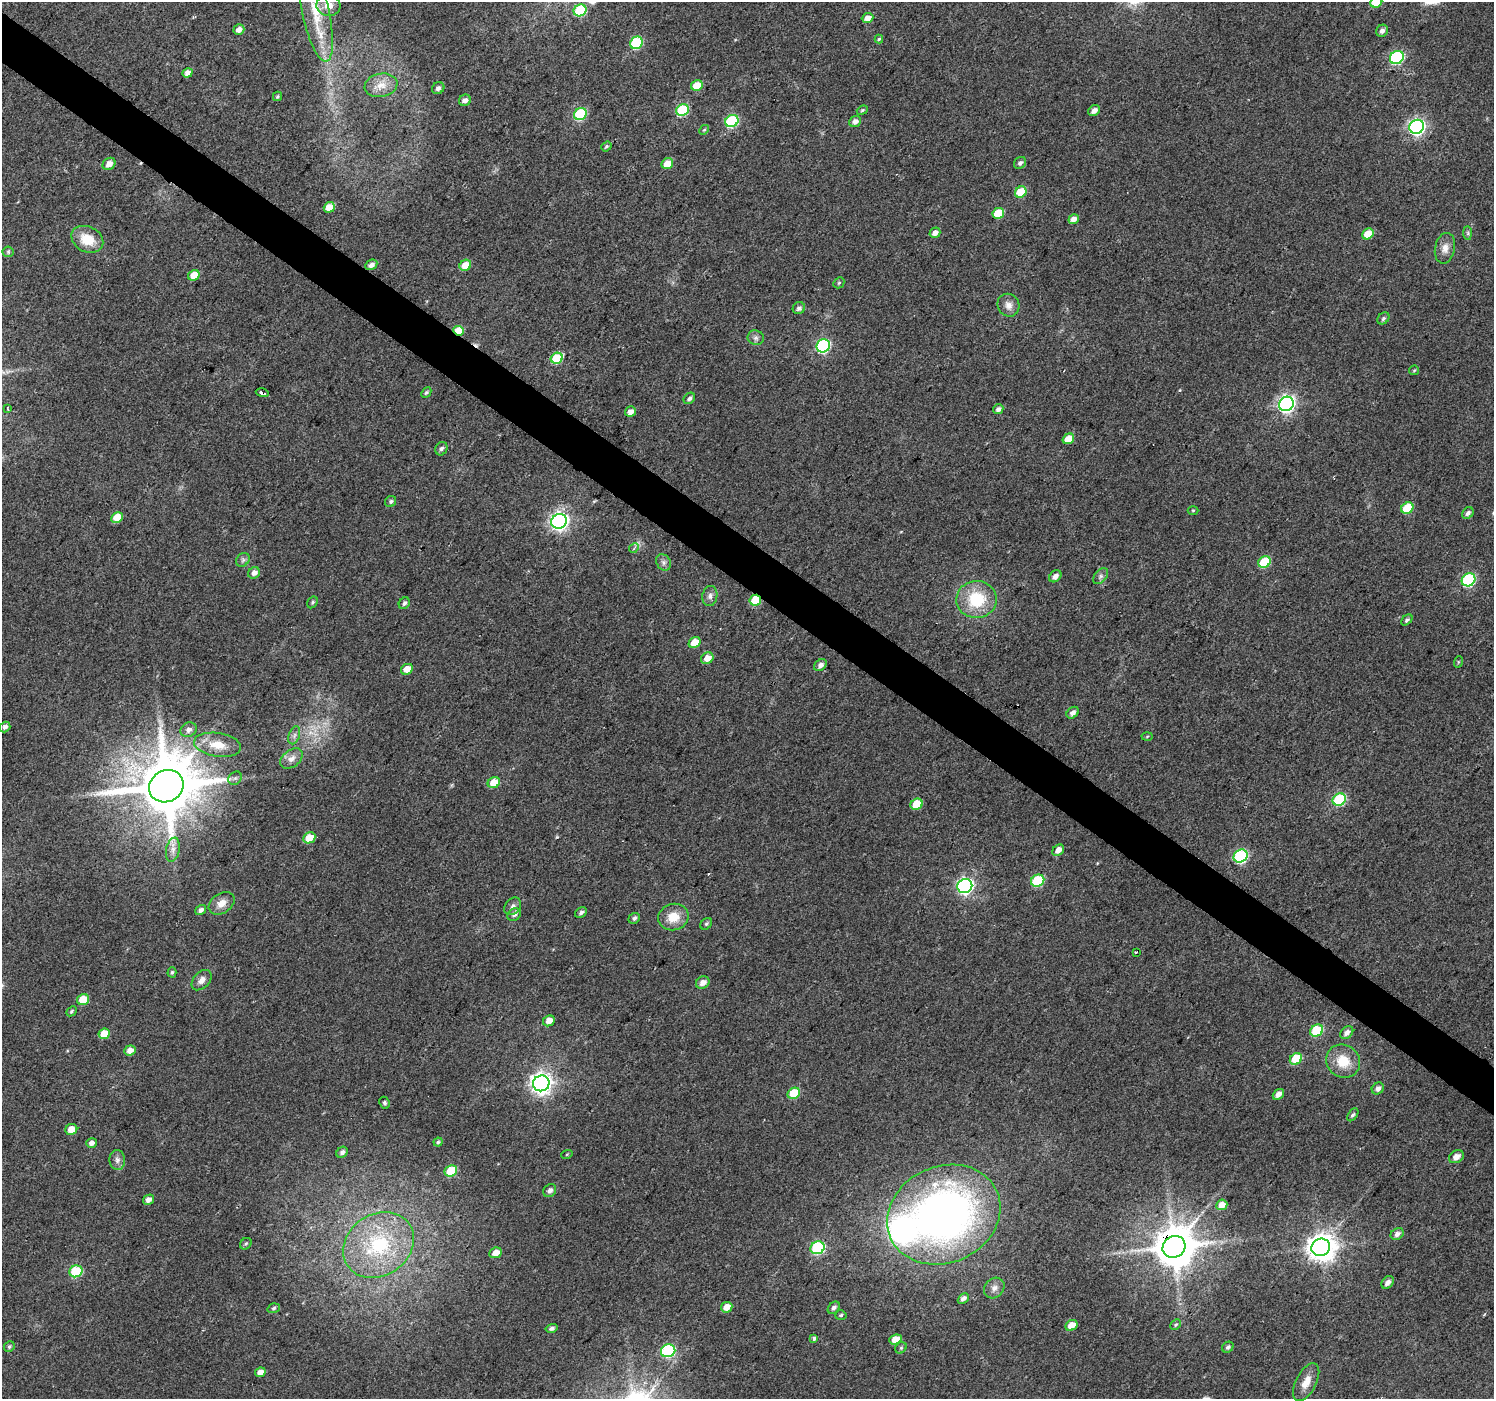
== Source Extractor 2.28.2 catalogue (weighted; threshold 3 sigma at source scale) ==
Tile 11 of 4 x 4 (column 3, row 3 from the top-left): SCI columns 2988-4479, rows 1643-3039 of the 5970 x 6010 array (HDU 1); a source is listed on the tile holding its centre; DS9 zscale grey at full resolution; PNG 1496 x 1401 px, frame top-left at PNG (2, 2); each listed source drawn as its Kron ellipse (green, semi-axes under 4 px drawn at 4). Shown black and unused: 4% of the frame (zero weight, under 2 of 3 exposures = <1% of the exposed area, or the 3 px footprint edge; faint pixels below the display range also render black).
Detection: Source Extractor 2.28.2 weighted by HDU 2 'WHT'; one run over the whole footprint, this tile lists its part. Background 0.0472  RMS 0.0081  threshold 0.0366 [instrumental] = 3 sigma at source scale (4.5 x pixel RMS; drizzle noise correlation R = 1.50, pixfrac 1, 0.0396/0.0396 arcsec/px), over >= 5 px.
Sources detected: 172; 3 cosmic-ray / hot-pixel residue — neither listed nor drawn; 2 inside a brighter listed object's ellipse — not listed separately; the other 167 listed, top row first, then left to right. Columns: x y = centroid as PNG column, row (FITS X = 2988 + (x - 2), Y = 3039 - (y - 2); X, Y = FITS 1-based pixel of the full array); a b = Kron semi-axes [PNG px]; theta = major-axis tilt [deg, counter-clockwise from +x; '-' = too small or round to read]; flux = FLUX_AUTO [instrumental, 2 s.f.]
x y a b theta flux
1376 2 6 5 - 23
328 5 12 10 -7 7.4
580 10 6 5 - 52
315 11 51 13 -77 35
868 18 6 5 - 6.2
239 30 5 5 - 5.3
1382 31 6 5 - 3.2
879 39 4 4 - 1.1
636 43 6 6 - 63
1397 57 7 6 - 100
188 73 5 4 - 5.9
381 85 16 11 11 9.7
697 85 6 5 - 16
438 88 6 5 - 2.6
277 96 5 4 - 1.2
465 100 6 5 - 3.5
682 110 6 5 - 57
862 110 6 4 22 1.2
1094 110 6 5 - 4.4
580 114 6 6 - 71
732 121 7 6 - 77
855 121 6 5 - 4.2
1417 127 7 7 - 270
704 130 5 4 - 1
606 146 5 4 - 1.4
1020 163 7 5 41 2.5
109 164 7 5 40 6.2
667 164 6 5 - 13
1021 192 6 5 - 27
329 207 5 5 - 12
998 213 6 5 - 27
1074 219 5 4 - 5.4
935 233 6 5 - 4.5
1468 233 7 4 -89 1.5
1368 234 6 5 - 15
87 239 17 12 -27 19
1445 248 15 10 79 6.9
8 252 5 5 - 1.3
371 265 6 5 - 4.3
465 265 6 5 - 14
194 275 6 5 - 14
839 283 6 5 - 1.2
1008 305 12 10 -58 5.8
799 308 6 6 - 2.5
1383 318 7 5 45 1.8
459 331 5 5 - 22
756 338 8 7 - 2.8
823 346 7 6 - 120
557 358 6 5 - 41
1414 370 5 4 - 0.96
426 392 6 4 45 1.5
262 393 6 3 -13 10
689 398 6 5 - 2.3
1286 404 8 7 - 300
7 408 4 2 - 0.76
998 409 5 4 - 2.9
630 412 5 5 - 5.3
1068 439 6 5 - 13
441 449 7 5 59 2.3
391 501 6 5 - 1.8
1407 508 6 5 - 30
1193 510 5 3 - 0.85
1468 513 6 5 - 2.9
117 517 6 5 - 16
559 521 8 7 - 360
634 548 5 4 - 1.4
243 560 7 6 - 2.2
664 562 9 7 -55 2.9
1264 562 6 5 - 45
254 573 6 5 - 4.3
1055 576 7 5 42 4.4
1101 576 9 6 50 2.5
1468 580 7 6 - 96
710 596 10 7 83 3.4
976 599 20 18 2 37
755 600 6 5 - 29
312 602 6 4 57 1.3
404 603 6 5 - 2.2
1407 620 6 4 44 1.8
695 643 6 5 - 15
707 658 6 5 - 8.8
1458 662 6 3 72 0.9
820 665 7 5 38 3.8
407 669 6 5 - 9
1073 713 7 5 40 3.7
5 727 6 5 - 3
189 730 8 7 - 4.2
294 735 9 5 71 2.7
1147 736 5 3 - 0.79
218 745 24 12 -9 16
291 759 13 8 36 5.5
235 778 7 6 - 1.9
494 783 6 5 - 15
166 786 18 15 29 6400
1339 800 7 5 33 69
916 804 6 5 - 20
309 838 6 5 - 13
173 850 12 6 79 4.8
1058 850 6 5 - 6
1241 856 7 6 - 110
1038 881 7 5 31 57
965 886 7 7 - 240
222 903 14 10 34 7.5
513 906 10 7 47 3
201 910 6 4 36 2.9
581 912 6 5 - 2.2
514 914 7 6 - 3
673 917 15 13 16 15
634 918 6 5 - 2.1
706 924 6 5 - 1.4
1136 952 3 3 - 2.1
172 972 5 4 - 1.2
202 980 12 7 47 5
703 983 7 6 - 5.5
83 1000 6 5 - 22
71 1011 6 4 43 1.2
549 1021 6 5 - 7.6
1317 1031 7 5 32 42
1347 1033 7 5 42 4.5
104 1034 6 5 - 14
130 1050 6 5 - 6.8
1296 1059 6 5 - 25
1343 1061 17 16 - 19
541 1083 8 7 - 560
1378 1089 6 5 - 3.2
794 1093 6 5 - 26
1278 1094 6 5 - 5.3
385 1103 6 5 - 1.6
1353 1115 7 4 51 1.7
71 1129 6 5 - 9.8
438 1142 4 4 - 1.3
92 1143 5 4 - 3.8
342 1152 6 5 - 2.8
567 1154 6 3 19 0.79
1456 1157 8 6 32 6.2
117 1160 10 8 -87 3.9
451 1171 6 5 - 30
550 1191 7 5 49 3.3
148 1200 6 4 33 4.4
1222 1205 6 5 - 9.1
944 1215 58 48 24 440
1397 1234 7 5 35 3.9
246 1244 6 5 - 1.4
378 1245 37 30 33 74
1174 1247 12 10 34 3000
1321 1247 9 8 - 1100
817 1248 7 6 - 90
496 1253 6 5 - 6.6
76 1271 7 6 - 56
1388 1282 7 5 45 4.1
994 1288 11 9 45 4.6
963 1298 6 4 43 3
727 1307 6 5 - 9
274 1308 6 4 19 1.4
834 1308 7 5 48 2.4
841 1315 5 4 - 1.3
1071 1325 6 5 - 9.6
1176 1325 6 4 45 1.1
551 1328 6 4 14 2.3
814 1339 4 3 - 3.3
895 1339 6 5 - 8.9
9 1347 6 5 - 1.6
1228 1347 6 5 - 2.1
901 1348 6 5 - 1.4
668 1351 7 6 - 110
260 1372 5 4 - 6.1
1306 1382 20 10 62 10
Overlapping masked pixels (flux is a lower limit): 3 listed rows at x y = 459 331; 755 600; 1174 1247
Isophote crosses this tile's border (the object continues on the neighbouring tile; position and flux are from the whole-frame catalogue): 2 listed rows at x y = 1376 2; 315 11